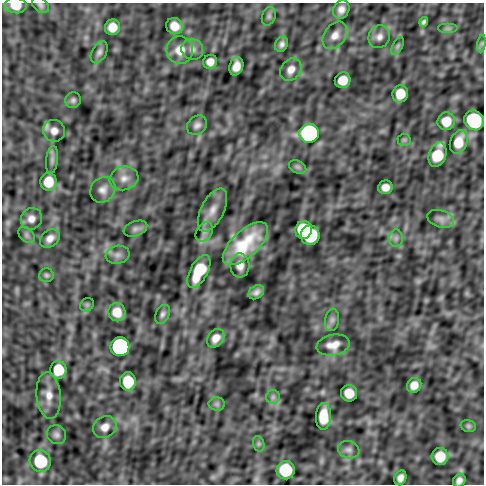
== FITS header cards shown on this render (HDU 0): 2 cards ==
NAXIS1  =                  482
NAXIS2  =                  482

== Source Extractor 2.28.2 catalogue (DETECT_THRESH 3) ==
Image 482 x 482 px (HDU 0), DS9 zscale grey, 1 PNG px = 1 image px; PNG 486 x 486 px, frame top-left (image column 1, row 482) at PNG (2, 3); each listed source drawn as its Kron ellipse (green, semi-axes under 4 px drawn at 4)
Background 3.56e-06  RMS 4.9e-04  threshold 0.00147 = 3 sigma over >= 5 px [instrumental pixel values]
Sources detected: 77; all 77 listed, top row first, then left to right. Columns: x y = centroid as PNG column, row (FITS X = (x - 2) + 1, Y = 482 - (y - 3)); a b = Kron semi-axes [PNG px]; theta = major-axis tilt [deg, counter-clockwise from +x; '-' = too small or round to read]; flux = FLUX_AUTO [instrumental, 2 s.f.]
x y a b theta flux
40 5 9 6 -41 0.093
16 6 11 7 -5 0.45
341 10 9 8 - 0.21
269 16 9 6 71 0.092
424 22 5 3 - 0.074
175 26 8 8 - 0.37
112 27 8 7 - 0.4
448 28 10 5 0 0.087
335 35 15 10 54 0.29
379 37 12 10 56 0.2
282 44 8 6 63 0.12
482 44 9 4 81 0.075
398 46 10 5 63 0.072
192 49 11 10 - 0.21
180 50 14 13 - 0.51
99 52 12 7 62 0.13
210 62 7 6 - 0.25
236 66 9 7 74 0.31
291 70 12 9 51 0.27
343 80 8 7 - 0.46
400 94 9 7 73 0.53
73 100 8 7 - 0.096
474 120 10 9 - 3.1
446 121 9 8 - 0.51
197 125 11 9 41 0.16
54 131 11 11 - 0.26
309 133 10 9 - 9.2
404 140 6 6 - 0.062
459 142 12 8 69 0.52
437 155 13 8 70 0.92
52 160 14 6 83 0.12
297 167 9 6 -27 0.082
124 178 14 12 14 0.31
48 182 9 8 - 0.63
385 187 7 6 - 0.24
103 190 13 12 - 0.25
212 210 23 11 63 0.42
31 219 11 10 - 0.25
441 219 14 8 -18 0.18
135 229 12 7 20 0.13
304 230 9 8 - 1.9
204 232 10 7 55 0.13
26 235 9 6 -42 0.098
310 235 10 9 - 2.5
50 238 11 8 39 0.23
396 238 8 7 - 0.13
245 244 28 13 43 1.5
118 255 12 9 10 0.17
240 265 12 9 -86 0.3
199 271 18 8 62 1.2
46 275 7 7 - 0.078
256 292 8 6 35 0.15
87 305 7 6 - 0.07
117 312 9 8 - 0.45
162 314 10 6 63 0.11
332 320 11 7 83 0.13
216 338 10 7 53 0.29
333 345 16 10 11 0.33
120 347 9 9 - 11
58 370 9 8 - 0.82
128 381 9 8 - 0.94
414 385 8 7 - 0.28
349 393 8 8 - 0.45
49 396 23 12 -85 0.45
273 397 7 7 - 0.1
217 404 8 6 0 0.089
323 416 13 7 88 0.65
468 426 8 6 -16 0.063
105 427 12 10 31 0.29
56 435 10 9 - 0.14
259 444 8 5 -73 0.077
349 450 11 8 -18 0.15
440 456 8 8 - 0.59
40 461 11 10 - 1.6
286 470 9 9 - 1.3
400 478 7 6 - 0.18
459 480 7 6 - 0.15
At the frame edge (FLAGS 8, measured only in part): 3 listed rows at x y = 40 5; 16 6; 459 480